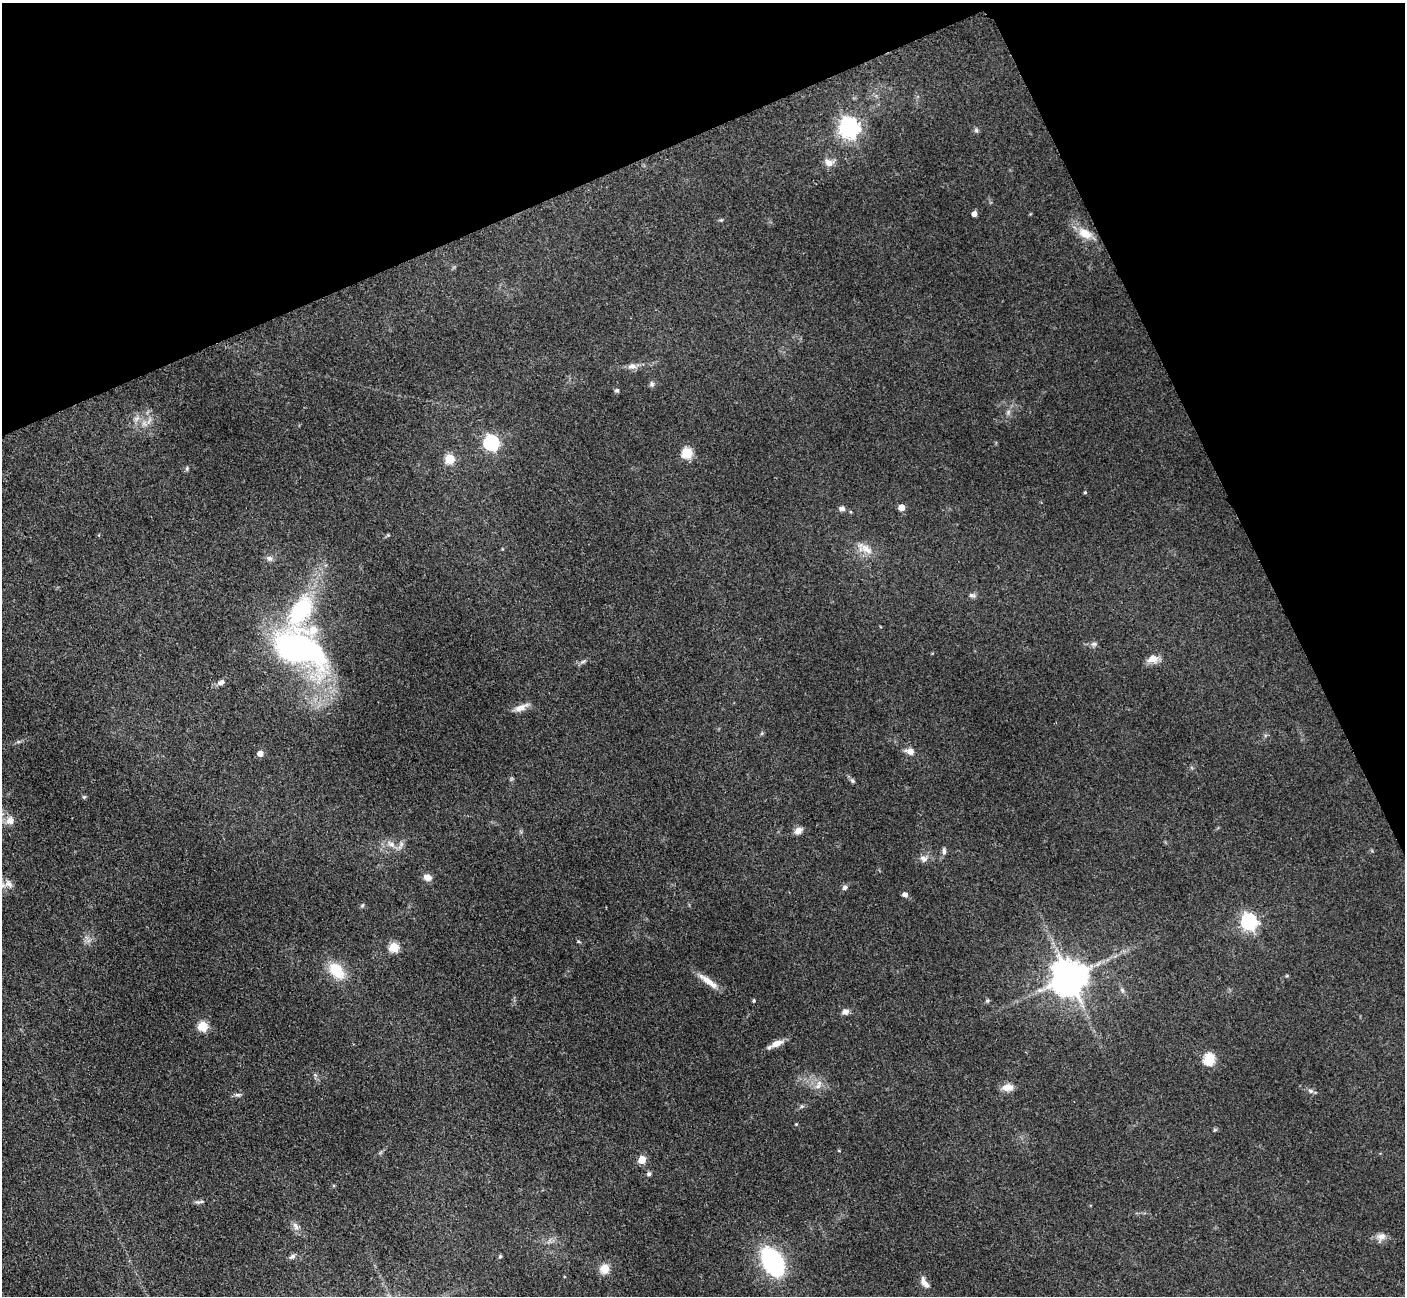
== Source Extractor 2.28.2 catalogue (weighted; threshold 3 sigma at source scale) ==
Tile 3 of 4 x 4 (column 3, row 1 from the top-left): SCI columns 2825-4227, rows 4180-5473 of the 5648 x 5638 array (HDU 1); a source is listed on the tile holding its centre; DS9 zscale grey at full resolution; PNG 1407 x 1298 px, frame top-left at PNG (2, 3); no overlay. Shown black and unused: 22% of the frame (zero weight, under 3 of 4 exposures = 2% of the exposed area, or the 3 px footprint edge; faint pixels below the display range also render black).
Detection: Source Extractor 2.28.2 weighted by HDU 2 'WHT'; one run over the whole footprint, this tile lists its part. Background 0.093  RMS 0.0063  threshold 0.0282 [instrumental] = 3 sigma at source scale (4.5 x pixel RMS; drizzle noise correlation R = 1.50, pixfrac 1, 0.05/0.05 arcsec/px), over >= 5 px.
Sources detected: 65; all 65 listed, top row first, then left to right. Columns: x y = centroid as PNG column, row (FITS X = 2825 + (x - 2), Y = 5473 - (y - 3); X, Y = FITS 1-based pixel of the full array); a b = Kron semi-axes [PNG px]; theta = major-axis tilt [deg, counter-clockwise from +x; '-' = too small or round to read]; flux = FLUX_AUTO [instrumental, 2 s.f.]
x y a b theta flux
849 127 7 7 - 370
976 130 6 6 - 1.2
829 163 11 9 -30 4.5
974 214 4 4 - 3.5
1085 233 19 11 -30 9.4
632 366 14 6 0 3.4
652 384 7 6 - 1.5
617 390 5 5 - 1.1
491 443 7 6 - 140
687 453 6 5 - 41
450 459 5 5 - 24
1085 492 4 4 - 0.75
901 507 5 5 - 7.2
842 509 7 6 - 2.2
866 549 19 9 -41 6.5
269 558 9 7 -22 2.1
972 595 9 5 -1 1.7
301 610 23 14 53 72
1094 644 7 6 - 1.6
298 648 44 29 -24 200
1153 659 14 9 12 5.5
221 682 9 7 35 2.5
521 708 17 7 24 5
910 751 9 7 -14 4.9
260 754 5 5 - 5.8
852 781 6 5 - 1.2
84 797 5 5 - 0.87
10 821 12 11 - 4.9
798 831 10 7 31 3.9
392 844 10 7 -44 3.4
944 851 10 5 -86 1.9
924 859 11 8 -30 3.4
427 877 10 7 -19 3.9
9 884 14 9 -49 4.8
845 887 8 6 33 1.7
905 894 6 6 - 2.2
362 906 6 4 20 0.86
1249 922 7 7 - 190
394 947 5 5 - 33
336 971 19 12 -48 19
1069 977 10 10 - 1600
709 981 30 7 -37 7.7
1122 990 7 4 -46 1.3
754 1001 5 4 - 0.75
987 1001 6 4 45 0.89
845 1012 9 7 12 2.7
203 1026 5 5 - 33
777 1044 17 7 24 5.2
1209 1059 6 6 - 47
818 1085 15 6 69 3.6
1008 1087 13 8 5 6
1310 1091 8 6 -3 1.8
237 1095 9 4 0 1.5
802 1106 6 4 18 1
796 1124 4 3 - 0.61
642 1160 5 5 - 12
649 1174 6 5 - 1.3
198 1202 10 5 12 1.5
296 1226 12 6 -58 3
1381 1236 13 9 18 4.1
292 1256 9 5 26 1.8
500 1256 5 4 - 0.76
773 1262 26 14 -61 94
605 1269 11 10 - 7.3
924 1282 15 6 -58 4.3
Isophote crosses this tile's border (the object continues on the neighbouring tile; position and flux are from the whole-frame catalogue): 1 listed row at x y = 9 884